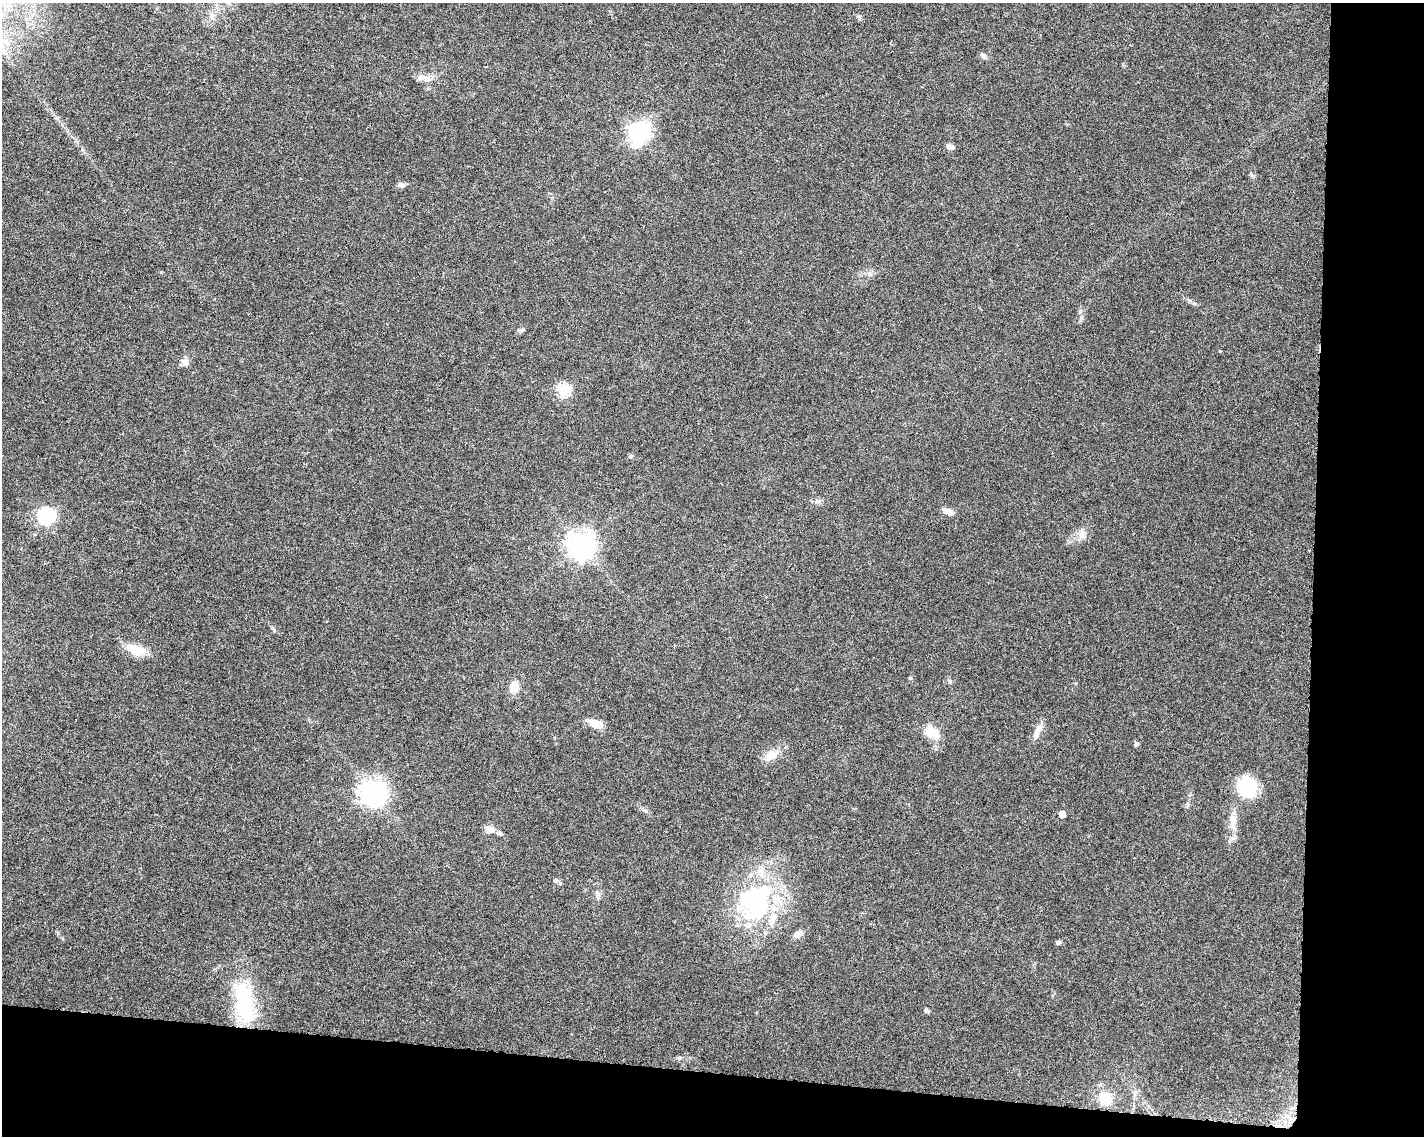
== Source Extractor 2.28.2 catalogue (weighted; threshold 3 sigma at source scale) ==
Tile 12 of 3 x 4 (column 3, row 4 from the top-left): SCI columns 3077-4498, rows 13-1146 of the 4786 x 4554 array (HDU 1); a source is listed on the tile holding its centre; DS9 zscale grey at full resolution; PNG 1426 x 1138 px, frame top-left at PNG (2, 3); no overlay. Shown black and unused: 13% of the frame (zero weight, under 6 of 12 exposures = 1% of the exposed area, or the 3 px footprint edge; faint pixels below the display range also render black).
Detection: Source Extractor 2.28.2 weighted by HDU 2 'WHT'; one run over the whole footprint, this tile lists its part. Background 0.0301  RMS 0.002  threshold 0.00818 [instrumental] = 3 sigma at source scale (4.09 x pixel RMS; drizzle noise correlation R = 1.36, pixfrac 0.8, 0.0396/0.0396 arcsec/px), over >= 5 px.
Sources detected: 40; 2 inside a brighter object's white glare — not listed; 5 inside a brighter listed object's ellipse — not listed separately; the other 33 listed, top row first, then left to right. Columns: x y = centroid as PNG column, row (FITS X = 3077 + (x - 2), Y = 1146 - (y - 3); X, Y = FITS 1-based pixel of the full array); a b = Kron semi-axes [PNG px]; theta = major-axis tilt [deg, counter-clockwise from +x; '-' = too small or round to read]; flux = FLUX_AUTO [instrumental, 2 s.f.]
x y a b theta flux
211 16 7 4 -72 0.49
983 56 9 6 -52 0.55
427 79 14 7 4 1.2
638 132 9 8 - 78
950 147 9 6 -20 0.82
1252 175 7 4 -19 0.3
401 185 10 6 2 0.62
521 330 11 4 11 0.39
185 362 11 9 74 0.95
563 390 6 6 - 20
948 511 14 7 -22 0.95
46 516 7 7 - 43
1081 534 14 9 84 1.3
581 545 9 9 - 200
135 649 26 12 -21 3.4
514 687 11 9 84 2.6
595 723 15 7 -21 3.1
932 733 18 12 -21 3.2
1036 734 14 7 75 1.1
1136 744 6 5 - 0.33
771 755 16 9 33 2.5
1247 788 22 20 -62 8.5
373 792 9 8 - 170
1062 814 5 5 - 1.9
1233 820 14 10 79 1.7
490 829 14 9 -18 1.3
1233 838 9 3 5 0.44
756 903 50 42 82 26
798 934 12 7 21 1.1
1058 942 6 5 - 0.4
244 1003 50 20 -83 16
926 1010 7 5 -55 0.35
1105 1098 12 12 - 4.2
Unlisted compact peaks at least as high as the median listed source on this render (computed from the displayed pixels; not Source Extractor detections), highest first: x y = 910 678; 556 880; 1194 303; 950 681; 274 630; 646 811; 870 274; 631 456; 679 1058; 1220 351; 1081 317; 817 501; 57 118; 1188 805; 82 150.